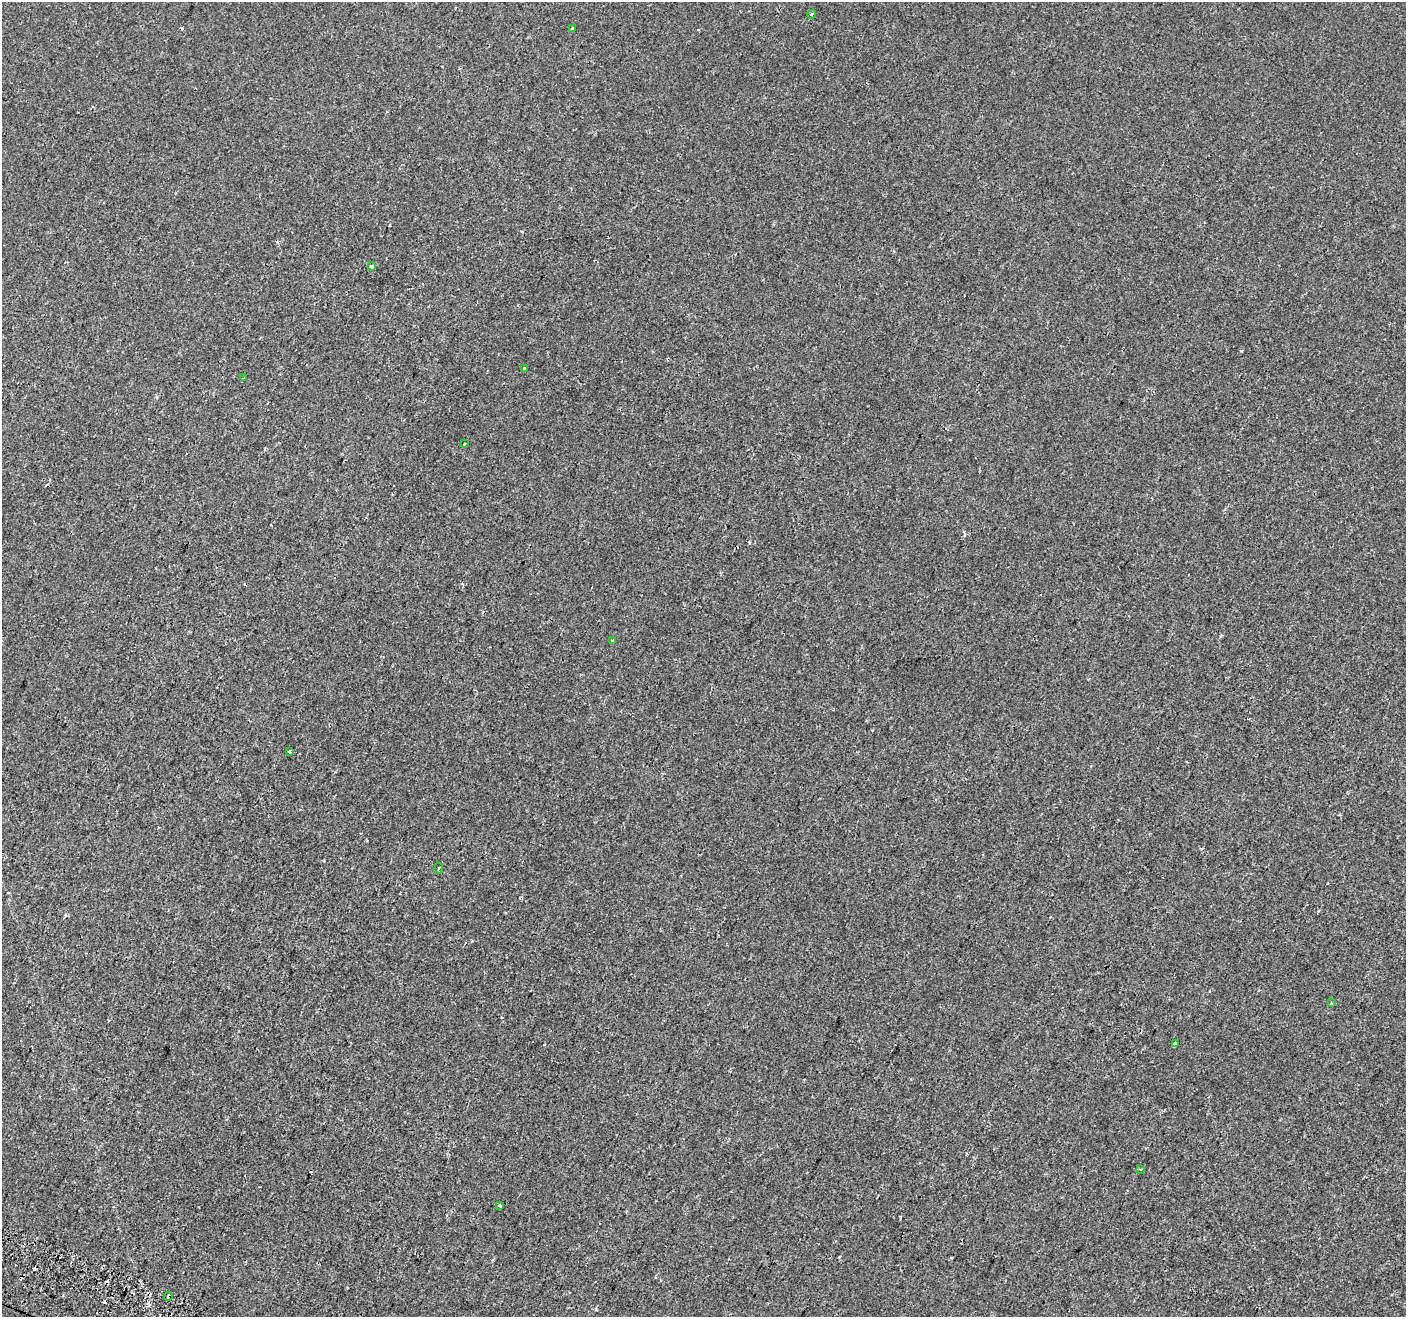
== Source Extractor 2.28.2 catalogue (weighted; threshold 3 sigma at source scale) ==
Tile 7 of 4 x 4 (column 3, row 2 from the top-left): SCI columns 2861-4264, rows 2888-4202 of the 5715 x 5844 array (HDU 1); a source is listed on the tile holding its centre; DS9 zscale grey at full resolution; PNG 1408 x 1319 px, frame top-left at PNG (2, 2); each listed source drawn as its Kron ellipse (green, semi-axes under 4 px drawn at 4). Shown black and unused: <1% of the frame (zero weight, under 2 of 3 exposures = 3% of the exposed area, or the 3 px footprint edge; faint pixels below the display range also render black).
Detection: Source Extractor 2.28.2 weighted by HDU 2 'WHT'; one run over the whole footprint, this tile lists its part. Background 8.02e-04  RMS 0.003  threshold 0.0136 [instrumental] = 3 sigma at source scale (4.5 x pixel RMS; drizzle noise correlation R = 1.50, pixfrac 1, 0.0396/0.0396 arcsec/px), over >= 5 px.
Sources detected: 21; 7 cosmic-ray / hot-pixel residue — neither listed nor drawn; the other 14 listed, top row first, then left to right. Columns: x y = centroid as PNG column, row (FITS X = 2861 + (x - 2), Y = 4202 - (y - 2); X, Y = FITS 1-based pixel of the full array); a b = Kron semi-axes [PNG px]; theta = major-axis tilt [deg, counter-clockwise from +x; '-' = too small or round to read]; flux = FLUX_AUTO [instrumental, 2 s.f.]
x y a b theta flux
812 14 4 4 - 0.51
572 28 3 3 - 1
371 266 4 3 - 1.1
525 369 3 3 - 1
244 378 3 2 - 0.26
465 444 3 3 - 0.4
612 641 4 3 - 0.28
290 751 3 3 - 1.4
438 868 5 3 - 0.35
1331 1002 4 2 - 0.3
1175 1044 3 3 - 0.97
1141 1169 4 3 - 0.3
499 1205 3 3 - 0.85
168 1296 4 4 - 1.2
Overlapping masked pixels (flux is a lower limit): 1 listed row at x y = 168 1296
Unlisted compact peaks at least as high as the median listed source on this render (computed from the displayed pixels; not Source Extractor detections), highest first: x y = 1241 351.